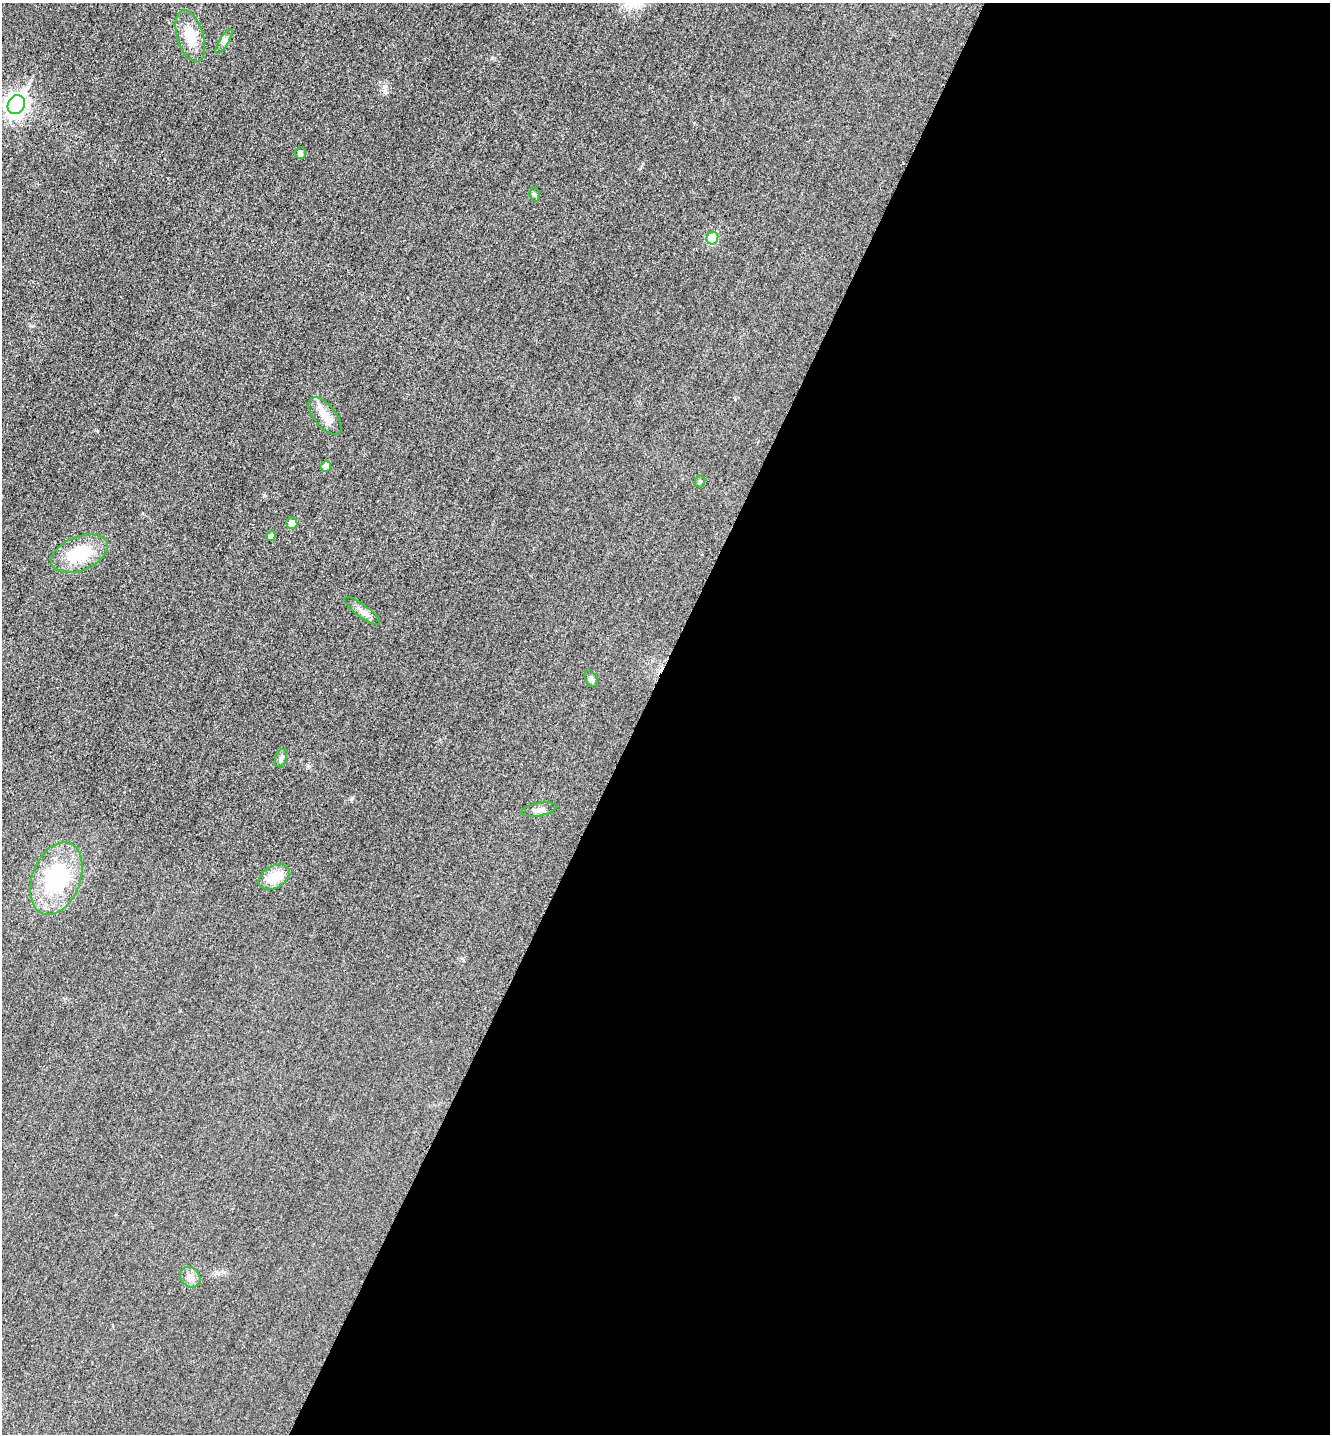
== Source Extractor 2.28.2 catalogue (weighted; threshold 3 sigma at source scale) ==
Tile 12 of 4 x 4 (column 4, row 3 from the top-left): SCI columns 4148-5475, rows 1454-2885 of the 5778 x 5772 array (HDU 1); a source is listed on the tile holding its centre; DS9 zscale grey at full resolution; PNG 1332 x 1436 px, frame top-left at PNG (2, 3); each listed source drawn as its Kron ellipse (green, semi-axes under 4 px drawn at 4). Shown black and unused: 52% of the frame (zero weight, under 3 of 4 exposures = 2% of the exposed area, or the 3 px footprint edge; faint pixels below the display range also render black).
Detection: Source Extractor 2.28.2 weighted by HDU 2 'WHT'; one run over the whole footprint, this tile lists its part. Background 0.0185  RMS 0.0056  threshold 0.0254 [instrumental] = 3 sigma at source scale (4.5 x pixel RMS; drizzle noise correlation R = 1.50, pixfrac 1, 0.05/0.05 arcsec/px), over >= 5 px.
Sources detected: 19; all 19 listed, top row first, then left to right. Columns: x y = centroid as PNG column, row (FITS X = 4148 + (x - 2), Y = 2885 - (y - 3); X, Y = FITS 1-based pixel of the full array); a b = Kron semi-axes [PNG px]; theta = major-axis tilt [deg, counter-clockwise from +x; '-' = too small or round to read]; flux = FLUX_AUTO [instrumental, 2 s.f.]
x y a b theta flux
190 36 27 13 -73 12
224 41 14 4 58 1.9
16 105 10 8 61 290
300 153 6 5 - 1.8
535 195 7 5 -75 1.1
712 238 6 5 - 24
325 416 22 11 -51 7.7
326 466 5 5 - 5.9
700 482 6 5 - 1.1
292 523 6 5 - 5.7
271 536 5 4 - 2.9
79 554 30 17 21 23
362 611 21 6 -36 3.5
591 679 9 5 -53 1.5
281 758 9 5 74 1.5
539 809 18 6 11 2.8
274 877 17 11 31 13
56 879 38 24 69 48
190 1277 11 9 -45 3.3
Unlisted compact peaks at least as high as the median listed source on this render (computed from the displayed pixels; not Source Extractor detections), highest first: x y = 384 87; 492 58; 264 495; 308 766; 351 799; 463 960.